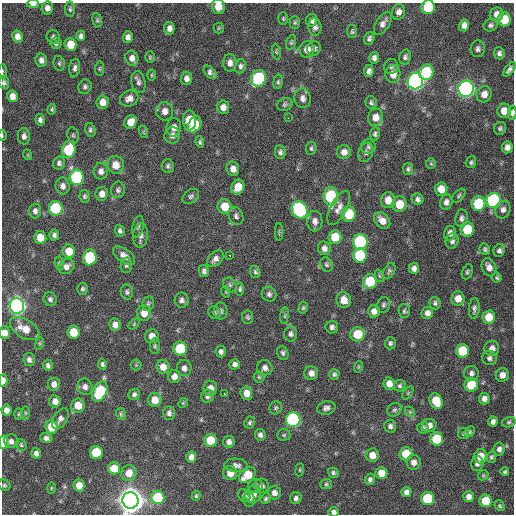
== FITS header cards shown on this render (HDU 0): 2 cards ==
NAXIS1  =                  512 / Axis length
NAXIS2  =                  512 / Axis length

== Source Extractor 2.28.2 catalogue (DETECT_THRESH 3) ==
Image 512 x 512 px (HDU 0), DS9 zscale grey, 1 PNG px = 1 image px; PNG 516 x 516 px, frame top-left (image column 1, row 512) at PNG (2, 3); each listed source drawn as its Kron ellipse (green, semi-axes under 4 px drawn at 4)
Background 149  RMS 13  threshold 38.2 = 3 sigma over >= 5 px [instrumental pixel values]
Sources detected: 310; all 310 listed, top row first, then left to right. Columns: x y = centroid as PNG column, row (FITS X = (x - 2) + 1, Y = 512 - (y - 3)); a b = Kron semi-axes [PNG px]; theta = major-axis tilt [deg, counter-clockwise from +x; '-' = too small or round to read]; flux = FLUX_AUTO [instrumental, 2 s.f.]
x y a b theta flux
33 4 6 3 -3 3.8e+03
218 6 7 6 - 1.1e+04
428 7 7 6 - 3.6e+04
47 8 6 5 - 4.3e+03
70 9 7 5 -89 1.8e+03
398 12 8 6 77 4.5e+03
497 14 7 6 - 5.7e+03
283 19 6 5 - 1.3e+03
504 19 7 6 - 2.1e+04
97 20 7 4 -81 1.4e+03
312 20 6 5 - 3.2e+03
295 22 6 5 - 1.4e+03
383 23 13 6 58 4.3e+03
464 25 6 5 - 4.4e+03
491 25 7 6 - 2.4e+03
315 27 8 6 -83 3.4e+03
169 28 6 5 - 4.7e+03
219 28 5 5 - 1.2e+03
352 31 6 5 - 1.5e+03
17 36 6 5 - 5.0e+03
81 36 5 4 - 2.6e+03
53 37 7 6 - 2.2e+03
128 37 6 5 - 3.5e+03
369 38 6 5 - 2.4e+03
291 42 7 4 72 1.4e+03
56 43 6 5 - 2.0e+03
70 44 6 6 - 1.4e+04
314 48 7 6 - 2.4e+03
307 49 8 7 - 7.0e+03
478 49 8 7 - 3.0e+03
276 52 8 4 -82 1.4e+03
499 53 6 5 - 2.6e+03
150 57 6 4 90 1.2e+03
405 57 7 5 74 2.4e+03
132 58 7 6 - 4.4e+03
374 58 6 5 - 3.0e+03
41 60 7 6 - 3.7e+03
59 63 7 5 -77 1.7e+03
230 63 8 6 90 4.5e+03
240 66 7 5 79 2.3e+03
391 66 7 7 - 2.3e+03
75 68 9 5 82 2.9e+03
99 69 7 4 83 1.3e+03
509 69 9 4 50 3.1e+03
2 71 7 3 89 1.2e+03
369 71 6 4 82 2.9e+03
210 72 8 5 -46 3.1e+03
426 72 8 7 - 5.4e+04
393 74 9 7 87 7.8e+03
151 75 6 4 90 1.1e+03
186 78 7 5 86 3.8e+03
259 78 8 7 - 8.6e+04
415 81 8 7 - 3.7e+05
138 82 11 7 -78 3.3e+03
278 82 7 5 81 1.6e+03
4 83 6 5 - 1.8e+03
85 87 7 6 - 2.2e+03
466 89 8 7 - 3.5e+05
484 94 8 7 - 6.8e+03
12 96 6 5 - 6.1e+03
129 98 9 7 24 5.3e+03
303 98 10 8 -78 4.2e+03
103 102 7 6 - 7.4e+03
371 103 6 5 - 1.7e+03
285 104 8 6 26 2.0e+03
223 107 6 6 - 5.2e+03
52 109 5 4 - 1.3e+03
165 111 9 8 - 5.4e+03
504 111 7 6 - 9.7e+03
512 113 7 4 -89 3.1e+03
376 117 8 7 - 8.1e+03
288 118 2 2 - 3.0e+03
40 120 6 4 -80 2.5e+03
190 120 10 6 -90 2.6e+04
130 122 7 6 - 1.0e+04
195 125 8 6 65 1.8e+04
174 127 9 7 82 5.2e+03
500 128 6 6 - 1.8e+03
90 130 7 5 -75 1.8e+03
144 132 6 4 -72 1.0e+03
375 134 6 5 - 1.9e+03
73 135 8 5 -80 1.5e+03
172 135 8 7 - 3.6e+03
2 136 5 3 - 8.0e+02
24 136 8 6 -88 3.1e+03
200 142 6 4 -83 1.5e+03
368 147 7 7 - 2.3e+03
507 147 6 5 - 4.3e+03
311 148 6 5 - 1.6e+03
69 150 8 6 75 4.9e+04
280 152 7 5 -80 2.5e+03
344 152 7 7 - 4.9e+03
366 152 10 7 69 2.7e+03
28 155 5 3 - 7.8e+02
471 162 6 5 - 1.7e+03
59 163 6 6 - 2.4e+03
431 164 5 5 - 1.2e+03
116 165 9 8 - 8.7e+03
168 166 6 6 - 2.0e+03
233 169 7 6 - 5.3e+03
408 169 6 5 - 1.8e+03
101 171 8 7 - 3.9e+03
77 177 7 7 - 7.7e+04
63 186 8 7 - 4.1e+03
238 187 7 6 - 1.4e+04
441 189 6 6 - 8.6e+03
118 190 8 7 - 2.5e+03
102 194 7 6 - 4.7e+03
85 196 6 5 - 1.7e+03
191 196 9 6 36 2.4e+03
331 196 9 7 90 7.3e+04
459 196 8 5 47 1.7e+03
418 199 6 5 - 2.7e+03
388 200 8 7 - 9.2e+03
493 200 7 7 - 1.1e+05
446 202 7 6 - 3.7e+03
399 204 8 7 - 1.8e+04
478 204 7 7 - 4.4e+04
224 207 7 7 - 1.5e+04
56 208 7 7 - 6.3e+04
339 208 18 8 61 6.4e+03
300 210 9 7 -55 1.1e+05
503 210 9 7 68 4.0e+03
35 211 7 6 - 3.2e+03
349 214 7 7 - 3.0e+04
236 216 9 7 -70 2.9e+03
462 218 8 6 81 3.0e+03
315 221 10 7 -87 4.3e+03
382 221 9 7 -46 7.2e+03
138 227 11 5 79 2.2e+03
467 229 7 6 - 3.0e+04
120 231 6 5 - 2.1e+03
279 232 9 2 90 8.1e+02
450 233 7 6 - 4.0e+03
54 235 5 5 - 2.4e+03
141 235 12 7 85 4.1e+03
335 237 7 6 - 1.7e+04
40 238 6 6 - 1.4e+04
452 241 7 6 - 3.1e+03
360 242 8 7 - 1.1e+05
324 248 7 6 - 3.8e+03
485 249 6 5 - 1.8e+03
69 251 7 6 - 1.3e+04
499 251 6 5 - 2.6e+03
230 255 2 2 - 3.1e+03
360 255 7 7 - 4.4e+04
124 256 12 7 -35 5.3e+03
90 257 8 6 84 4.7e+04
215 259 10 6 45 4.1e+03
59 263 7 4 -81 1.3e+03
327 264 7 6 - 1.9e+03
126 265 8 5 88 1.9e+03
66 266 8 7 - 4.5e+03
489 267 9 7 -68 5.4e+03
414 268 5 5 - 3.3e+03
204 271 6 5 - 2.4e+03
389 271 8 5 61 1.9e+03
255 272 6 5 - 1.8e+03
467 272 8 5 69 1.6e+03
380 276 6 4 -69 1.5e+03
497 278 5 5 - 1.4e+03
370 281 7 7 - 3.4e+04
230 285 8 6 -62 2.0e+03
83 289 6 5 - 1.7e+03
240 289 6 4 84 1.8e+03
127 292 7 6 - 2.0e+03
226 292 6 3 -72 9.8e+02
269 294 7 7 - 2.5e+03
50 299 7 6 - 2.3e+03
458 299 7 6 - 8.3e+03
182 300 7 7 - 2.9e+03
344 300 8 7 - 9.3e+03
435 303 6 5 - 2.0e+03
148 304 7 5 76 1.8e+03
384 305 8 6 75 2.1e+03
17 306 8 7 - 4.0e+05
303 308 6 4 74 1.3e+03
474 308 10 5 86 2.9e+03
221 311 8 7 - 2.3e+03
374 311 6 6 - 5.0e+03
404 311 7 5 -82 1.7e+03
215 312 7 6 - 1.9e+03
144 313 8 7 - 8.7e+03
427 313 6 6 - 4.0e+03
285 316 8 4 82 1.4e+03
248 317 6 5 - 1.6e+03
489 317 7 6 - 1.6e+04
134 324 6 4 46 9.8e+02
115 325 6 6 - 4.7e+03
332 327 6 6 - 2.7e+03
25 329 16 9 -32 1.4e+04
73 332 6 6 - 1.9e+04
4 333 6 5 - 6.7e+03
291 334 7 6 - 2.8e+03
357 334 7 7 - 2.2e+04
152 336 7 7 - 6.4e+03
40 343 6 4 72 1.2e+03
390 343 6 5 - 2.1e+03
155 346 7 5 89 1.6e+03
180 348 7 7 - 3.6e+04
492 348 8 7 - 5.3e+03
462 351 7 6 - 2.8e+04
221 352 6 5 - 2.5e+03
283 353 7 5 -72 2.0e+03
489 358 7 7 - 2.9e+03
29 360 6 5 - 3.0e+03
102 364 5 4 - 2.0e+03
235 364 5 5 - 2.7e+03
48 365 5 5 - 2.3e+03
136 365 5 5 - 1.1e+03
163 367 7 6 - 7.6e+03
358 367 6 3 72 9.8e+02
184 368 8 7 - 3.6e+03
265 368 8 7 - 4.0e+03
311 373 7 7 - 5.0e+03
471 373 7 7 - 2.9e+03
334 374 5 5 - 2.0e+03
502 375 7 6 - 5.6e+03
174 376 6 6 - 5.0e+03
259 377 5 5 - 1.2e+03
3 380 6 3 87 4.9e+03
54 384 6 6 - 4.4e+03
389 384 6 6 - 6.0e+03
471 385 7 6 - 2.3e+04
400 386 6 5 - 1.7e+03
85 387 8 7 - 4.1e+03
210 388 7 7 - 5.9e+03
100 392 10 6 63 4.7e+04
246 393 7 6 - 7.1e+03
408 393 7 4 54 1.2e+03
134 394 6 5 - 2.2e+03
224 394 3 3 - 2.6e+03
207 396 6 6 - 2.9e+03
484 399 6 5 - 3.9e+03
155 400 7 6 - 1.1e+04
55 401 6 6 - 6.1e+03
436 401 8 6 -66 2.1e+04
183 403 5 4 - 1.1e+03
78 405 7 7 - 1.3e+04
276 408 7 6 - 1.6e+03
326 408 9 6 14 3.4e+03
6 410 5 5 - 5.1e+03
394 410 7 6 - 2.0e+03
410 412 6 4 -46 1.3e+03
25 413 7 4 -90 1.2e+03
169 413 6 6 - 2.8e+03
19 414 6 4 88 1.1e+03
121 414 6 5 - 1.4e+03
60 419 11 6 58 3.9e+03
293 420 7 7 - 1.5e+05
250 422 6 5 - 1.7e+03
493 422 5 4 - 3.1e+03
509 422 7 5 15 1.6e+03
429 425 7 6 - 4.9e+03
390 426 6 6 - 2.5e+03
51 427 7 6 - 2.0e+04
423 428 6 6 - 2.2e+03
470 432 6 4 43 1.3e+03
463 434 5 5 - 1.3e+03
260 435 6 5 - 2.7e+03
284 435 6 5 - 1.3e+03
46 438 6 5 - 3.0e+03
437 439 6 6 - 3.2e+04
211 440 6 6 - 2.3e+04
11 441 7 7 - 3.4e+03
3 442 6 4 -89 3.1e+04
229 442 6 5 - 3.5e+03
21 445 6 5 - 1.4e+03
499 449 7 5 81 3.0e+03
36 453 5 4 - 3.2e+03
96 453 6 6 - 3.7e+04
406 454 6 6 - 2.1e+04
372 455 7 6 - 8.2e+03
480 456 7 6 - 1.3e+04
191 457 6 5 - 5.0e+03
491 457 6 5 - 1.7e+03
414 462 7 7 - 5.0e+03
477 464 7 6 - 2.8e+03
236 465 12 7 -5 3.7e+03
114 468 6 6 - 1.2e+04
300 470 6 3 83 9.7e+02
505 472 4 4 - 1.3e+03
129 473 8 7 - 8.5e+03
230 473 7 7 - 1.0e+04
333 473 5 4 - 1.8e+03
381 473 6 6 - 9.5e+03
247 475 9 7 43 2.0e+04
483 475 5 4 - 1.2e+03
370 479 5 4 - 2.3e+03
326 484 6 5 - 1.4e+03
4 485 6 5 - 1.6e+03
79 485 6 5 - 9.6e+03
256 486 7 6 - 1.8e+03
262 486 7 7 - 3.2e+03
51 488 6 4 88 8.9e+02
406 492 5 5 - 3.5e+03
274 493 7 6 - 4.6e+03
253 494 9 7 70 6.6e+03
196 496 5 3 - 1.2e+03
244 496 7 5 -52 2.3e+03
158 497 7 6 - 3.9e+04
469 497 5 5 - 4.8e+03
296 498 6 5 - 2.4e+03
266 499 5 5 - 1.5e+03
428 499 6 6 - 4.2e+04
130 500 8 8 - 1.5e+06
249 500 7 5 -76 3.1e+03
486 501 6 6 - 2.2e+04
500 506 6 5 - 1.3e+03
334 512 5 5 - 3.1e+03
At the frame edge (FLAGS 8, measured only in part): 12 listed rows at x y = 33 4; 218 6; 428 7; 2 71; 4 83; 512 113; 2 136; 4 333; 3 380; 3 442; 130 500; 334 512